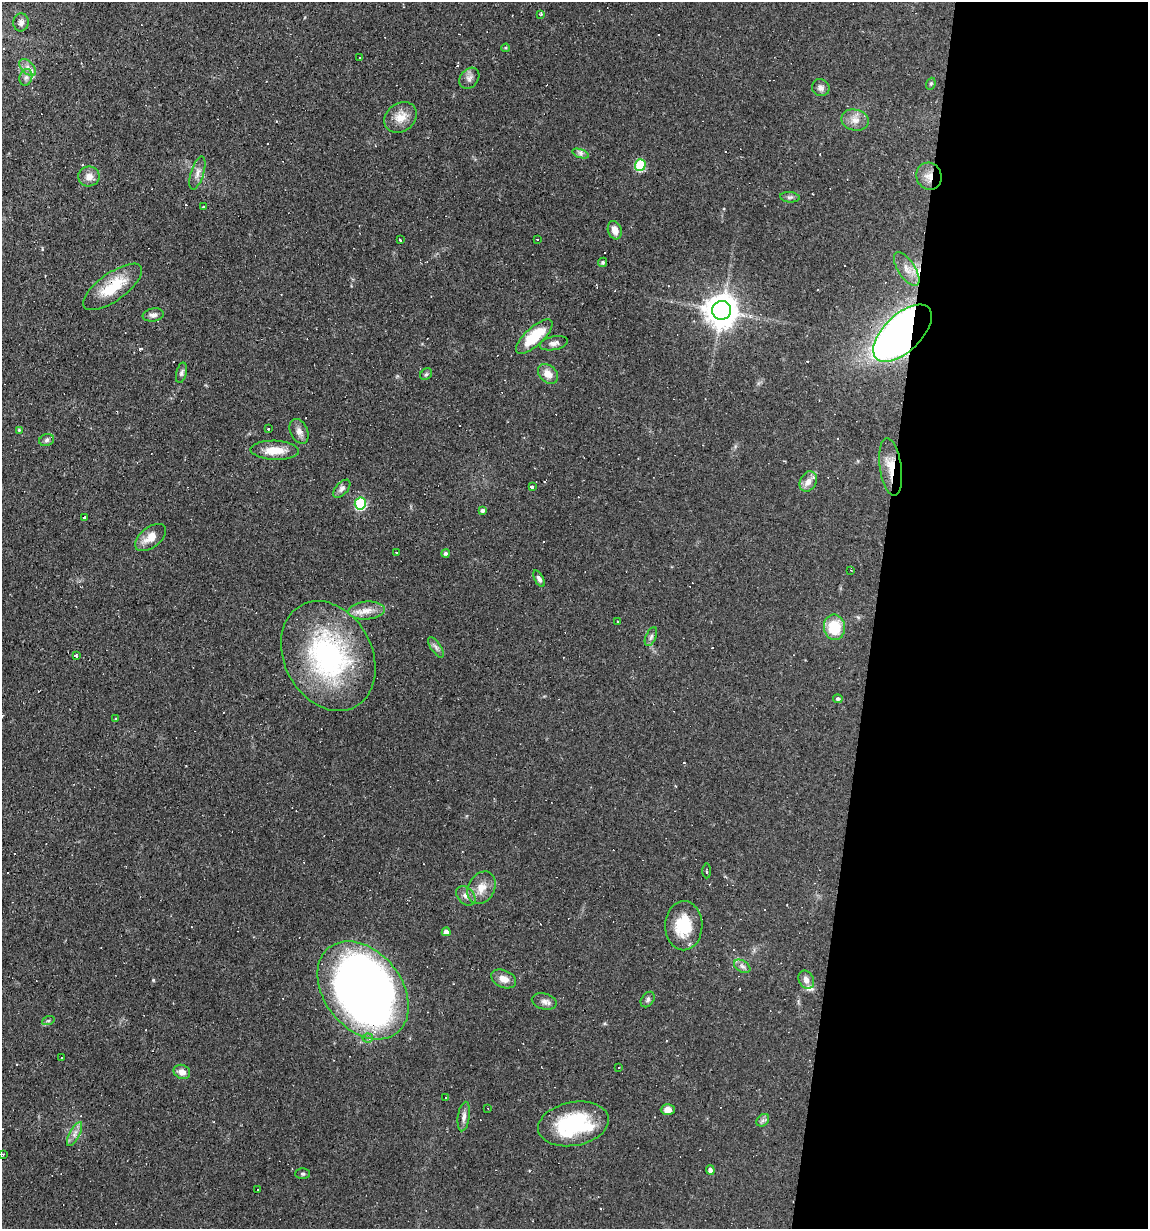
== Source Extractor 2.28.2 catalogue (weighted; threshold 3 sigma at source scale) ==
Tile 12 of 4 x 4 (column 4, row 3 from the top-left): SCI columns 3551-4696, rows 1228-2454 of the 4929 x 4909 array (HDU 1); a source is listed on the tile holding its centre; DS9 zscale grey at full resolution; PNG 1150 x 1231 px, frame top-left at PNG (2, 2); each listed source drawn as its Kron ellipse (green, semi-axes under 4 px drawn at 4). Shown black and unused: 24% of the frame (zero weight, under 2 of 3 exposures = <1% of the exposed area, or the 3 px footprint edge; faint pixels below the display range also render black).
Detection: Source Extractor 2.28.2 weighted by HDU 2 'WHT'; one run over the whole footprint, this tile lists its part. Background 0.0927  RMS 0.0057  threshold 0.0256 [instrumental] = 3 sigma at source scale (4.5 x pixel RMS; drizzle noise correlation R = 1.50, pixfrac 1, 0.05/0.05 arcsec/px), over >= 5 px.
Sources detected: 118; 1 inside a brighter object's white glare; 30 cosmic-ray / hot-pixel residue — neither listed nor drawn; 2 inside a brighter listed object's ellipse — not listed separately; the other 85 listed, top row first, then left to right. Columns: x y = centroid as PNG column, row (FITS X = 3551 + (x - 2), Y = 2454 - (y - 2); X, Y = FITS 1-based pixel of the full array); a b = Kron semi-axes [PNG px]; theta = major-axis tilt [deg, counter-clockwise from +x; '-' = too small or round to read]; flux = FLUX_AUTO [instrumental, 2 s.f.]
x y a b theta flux
541 14 3 3 - 0.66
21 22 9 7 85 2.2
506 48 4 3 - 0.59
360 57 3 3 - 1.2
28 67 10 6 -46 2.5
26 77 8 6 72 1.8
469 78 11 9 50 2.8
931 84 6 4 69 0.78
821 88 9 8 - 2.5
400 117 17 14 36 7.7
855 120 14 10 -12 4.8
580 153 9 4 -18 1.5
640 165 5 5 - 34
197 173 17 6 72 3.4
89 176 10 10 - 4.2
929 176 14 12 -66 5.8
790 197 10 5 -6 1.4
203 207 2 2 - 0.66
615 230 9 6 -70 4.8
537 239 3 3 - 0.84
400 240 3 3 - 0.98
603 262 5 4 - 1
907 269 19 8 -57 5.8
113 287 35 14 36 19
722 310 9 9 - 1000
153 315 10 6 10 2.2
902 333 37 18 44 400
534 337 23 9 43 21
554 343 14 7 11 2.6
181 373 10 5 76 1.5
426 374 6 5 - 0.96
548 374 11 8 -41 5.1
268 429 2 2 - 0.4
19 430 3 3 - 0.73
299 431 13 8 -65 3.3
47 440 7 5 18 1.4
275 450 24 9 -2 9.5
891 467 29 11 -82 11
808 481 10 8 63 3.8
532 487 4 3 - 4.3
342 489 11 6 48 1.9
360 504 6 5 - 53
482 510 4 4 - 1.5
84 518 3 3 - 1.3
151 538 18 10 37 6.8
397 553 3 3 - 1.4
446 553 4 4 - 1.2
851 570 2 2 - 0.47
539 579 9 4 -61 1.6
367 611 18 9 4 6
617 621 3 2 - 0.97
834 627 13 10 -81 18
651 637 10 5 65 1.6
436 647 12 5 -56 1.7
76 656 3 2 - 1.5
328 656 58 44 -62 100
838 699 5 4 - 1.2
115 719 4 2 - 0.54
707 871 7 3 -90 0.84
481 888 17 13 61 7.1
466 896 11 8 -46 2.7
684 926 24 18 89 20
446 932 4 4 - 3.2
742 966 9 5 -30 1.9
504 979 13 8 -24 4.7
806 980 9 7 -66 3.1
363 990 54 38 -51 510
648 999 8 6 53 1.5
544 1001 13 8 -15 2.7
48 1021 6 4 19 0.83
368 1038 5 4 - 1.2
62 1058 3 2 - 0.73
619 1067 3 2 - 0.7
182 1072 8 7 - 3.9
446 1097 3 3 - 1.7
488 1108 3 2 - 0.53
668 1110 7 5 0 3.1
464 1116 15 6 82 2.7
763 1120 7 5 45 1.4
573 1124 36 21 11 48
75 1134 13 5 63 2.7
3 1154 3 3 - 0.61
710 1170 5 4 - 2
303 1174 7 5 1 0.9
258 1190 3 2 - 1
Overlapping masked pixels (flux is a lower limit): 4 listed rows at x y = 929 176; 113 287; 902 333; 891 467
Isophote crosses this tile's border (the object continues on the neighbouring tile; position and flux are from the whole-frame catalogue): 1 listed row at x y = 3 1154
Unlisted compact peaks at least as high as the median listed source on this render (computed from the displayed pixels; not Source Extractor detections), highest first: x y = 153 980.